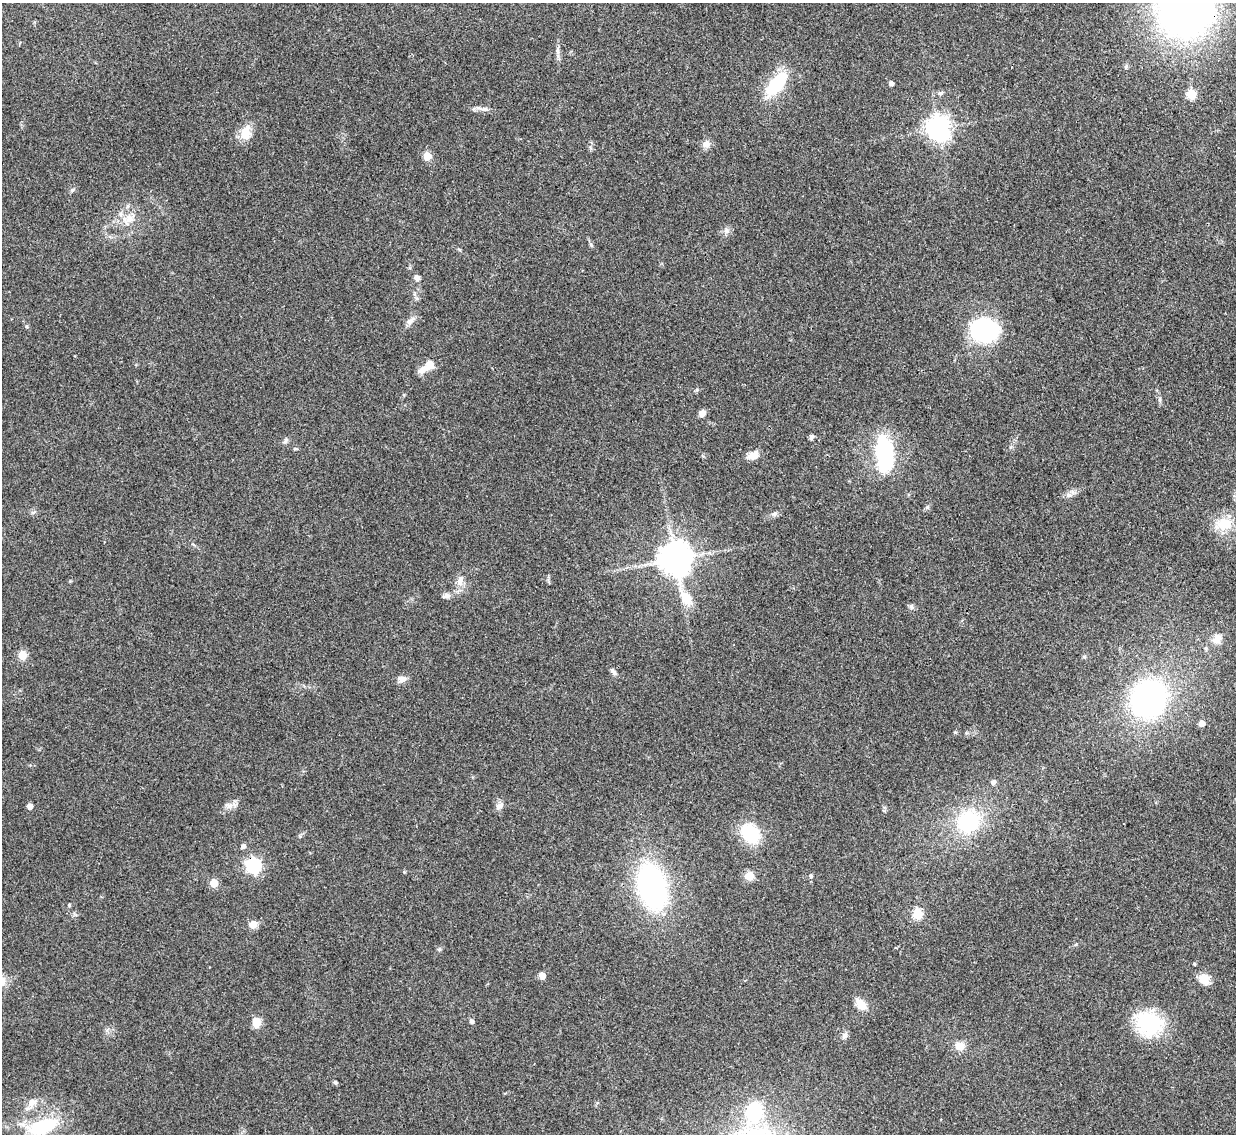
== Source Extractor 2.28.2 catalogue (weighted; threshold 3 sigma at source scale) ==
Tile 10 of 4 x 4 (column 2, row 3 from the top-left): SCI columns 1235-2468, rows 1271-2402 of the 4937 x 4921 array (HDU 1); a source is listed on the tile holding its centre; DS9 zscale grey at full resolution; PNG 1238 x 1136 px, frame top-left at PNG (2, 3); no overlay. Shown black and unused: <1% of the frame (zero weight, under 3 of 4 exposures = <1% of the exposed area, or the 3 px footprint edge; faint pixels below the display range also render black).
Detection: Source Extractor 2.28.2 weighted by HDU 2 'WHT'; one run over the whole footprint, this tile lists its part. Background 0.0961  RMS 0.0062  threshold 0.028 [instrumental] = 3 sigma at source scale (4.5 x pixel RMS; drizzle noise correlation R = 1.50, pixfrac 1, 0.05/0.05 arcsec/px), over >= 5 px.
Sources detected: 71; all 71 listed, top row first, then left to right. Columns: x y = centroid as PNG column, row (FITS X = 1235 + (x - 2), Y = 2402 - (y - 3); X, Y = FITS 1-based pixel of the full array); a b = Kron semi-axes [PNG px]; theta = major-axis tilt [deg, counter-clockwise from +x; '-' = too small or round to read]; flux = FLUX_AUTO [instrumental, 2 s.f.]
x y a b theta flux
1186 9 44 41 67 380
558 51 7 4 -88 1.5
1126 67 6 5 - 1.1
891 83 4 4 - 2.8
776 85 26 12 52 34
940 93 7 5 24 1.4
1191 94 5 5 - 30
484 109 12 6 0 2.7
938 128 8 7 - 500
245 133 17 12 83 10
706 144 12 9 28 3.3
427 156 5 5 - 17
72 190 7 4 46 1.1
129 219 17 11 20 7.5
726 230 7 5 -90 1.5
417 278 7 6 - 2.3
414 294 6 4 -89 1.1
410 321 15 7 36 3.2
984 330 31 24 -21 60
427 367 23 9 36 8.6
1160 399 6 4 71 0.93
702 413 8 7 - 3.2
811 437 7 5 72 1.6
286 439 7 6 - 1.4
295 449 6 3 -8 0.82
884 454 34 15 -84 58
753 455 14 10 29 5.3
1069 495 7 4 -18 1.4
774 514 6 6 - 1.5
1224 524 21 15 13 15
675 559 10 9 - 1300
460 580 15 8 80 4.9
446 596 10 7 10 2.4
686 598 25 13 -52 12
911 606 8 6 89 1.4
1217 639 13 9 53 5.4
22 655 5 5 - 22
613 671 10 5 -48 1.9
402 679 12 8 -7 3.5
1149 699 33 30 64 150
1202 723 5 4 - 5.4
993 782 5 5 - 2.1
30 806 4 4 - 4.5
229 806 10 7 28 3.3
500 806 14 7 34 2.8
968 821 22 20 41 46
750 834 16 13 -50 37
243 846 6 5 - 1.8
253 865 6 6 - 140
404 872 4 4 - 0.59
749 876 10 8 15 6.8
811 876 5 5 - 1.2
214 883 5 5 - 17
652 886 29 17 -74 180
69 905 4 4 - 0.7
917 914 5 5 - 35
253 924 9 8 - 5
439 949 6 5 - 0.97
1194 964 3 3 - 0.78
542 976 6 5 - 5.2
1204 979 12 10 -43 8.9
861 1004 16 10 -53 6.9
472 1021 6 5 - 1.6
256 1023 12 9 86 6.5
1149 1024 31 26 -19 43
845 1035 9 7 58 2.2
960 1046 12 10 -2 6.1
335 1083 6 5 - 0.94
32 1102 14 10 45 5.2
754 1112 17 14 77 40
42 1127 37 17 20 36
Overlapping masked pixels (flux is a lower limit): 2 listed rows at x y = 1186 9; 253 865
Isophote crosses this tile's border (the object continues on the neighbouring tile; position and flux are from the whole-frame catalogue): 2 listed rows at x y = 1186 9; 42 1127
Unlisted compact peaks at least as high as the median listed source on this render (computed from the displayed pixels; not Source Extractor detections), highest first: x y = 955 732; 591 245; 927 507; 26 326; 1084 657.